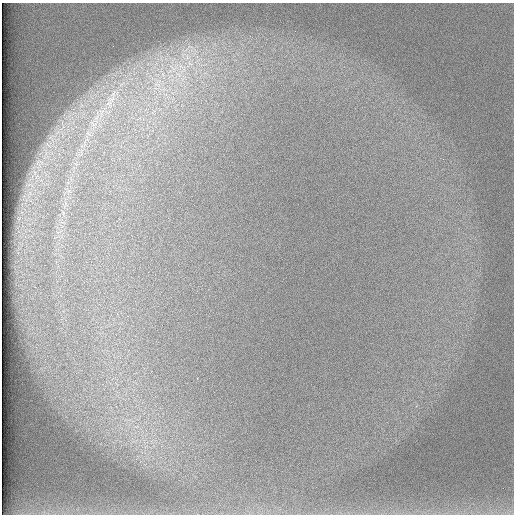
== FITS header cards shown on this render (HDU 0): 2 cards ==
NAXIS1  =                  512 /
NAXIS2  =                  512 /

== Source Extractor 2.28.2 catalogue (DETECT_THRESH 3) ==
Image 512 x 512 px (HDU 0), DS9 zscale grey, 1 PNG px = 1 image px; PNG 516 x 516 px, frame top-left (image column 1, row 512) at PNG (2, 3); no overlay
Background 97.2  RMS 2.9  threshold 8.77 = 3 sigma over >= 5 px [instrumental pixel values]
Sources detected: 6; all 6 listed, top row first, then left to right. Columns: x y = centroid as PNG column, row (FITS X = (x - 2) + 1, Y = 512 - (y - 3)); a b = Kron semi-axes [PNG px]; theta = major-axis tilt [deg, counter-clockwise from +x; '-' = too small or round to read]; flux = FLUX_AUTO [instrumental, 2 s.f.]
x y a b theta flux
174 68 19 15 8 5600
183 69 18 7 59 2800
178 74 14 6 -37 1700
157 84 12 7 -32 1600
111 99 12 8 -8 1400
94 124 7 4 19 510